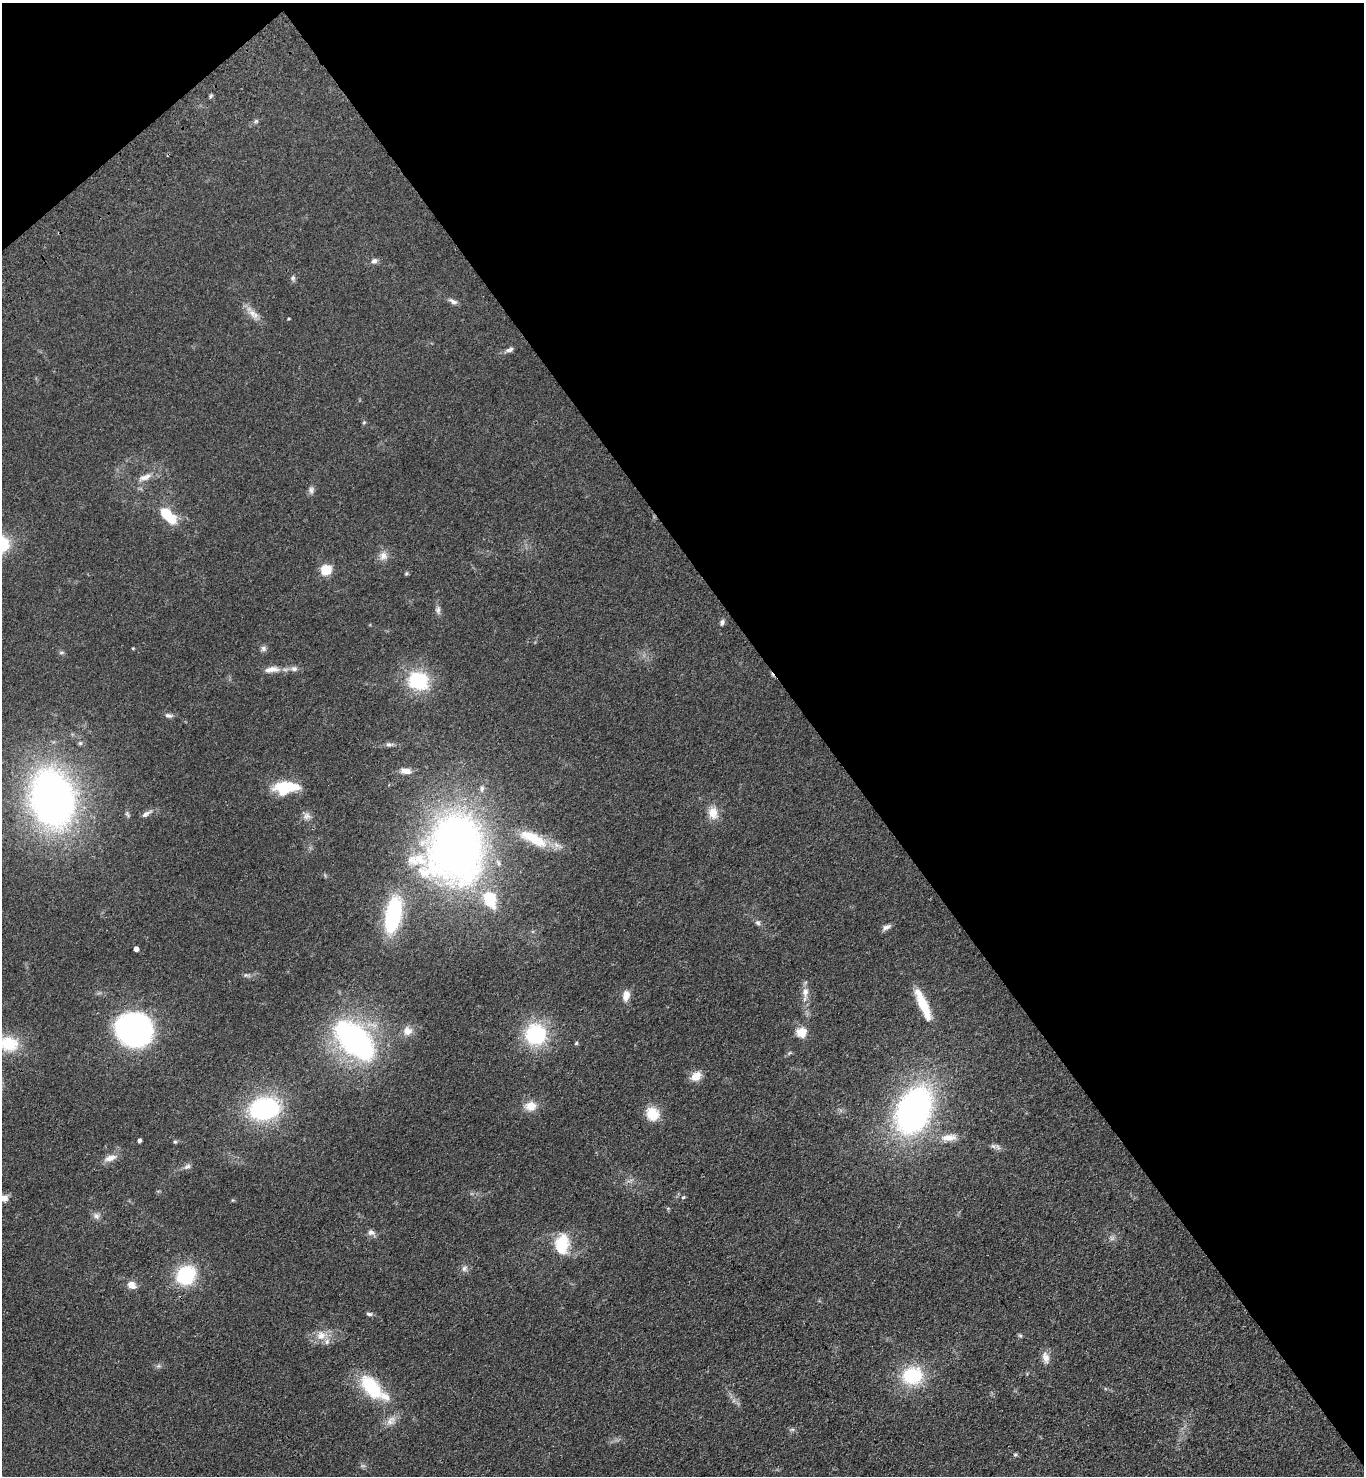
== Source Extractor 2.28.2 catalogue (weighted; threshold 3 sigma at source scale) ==
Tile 3 of 4 x 4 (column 3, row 1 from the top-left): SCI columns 3098-4459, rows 4519-5992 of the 6055 x 6086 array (HDU 1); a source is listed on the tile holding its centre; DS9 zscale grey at full resolution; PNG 1366 x 1478 px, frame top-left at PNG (2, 3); no overlay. Shown black and unused: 41% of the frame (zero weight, under 3 of 4 exposures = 6% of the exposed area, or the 3 px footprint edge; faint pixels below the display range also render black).
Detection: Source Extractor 2.28.2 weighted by HDU 2 'WHT'; one run over the whole footprint, this tile lists its part. Background 0.0995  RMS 0.0068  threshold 0.0306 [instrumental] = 3 sigma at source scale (4.5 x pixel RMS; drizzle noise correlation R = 1.50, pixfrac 1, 0.05/0.05 arcsec/px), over >= 5 px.
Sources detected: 79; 1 inside a brighter object's white glare — not listed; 1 inside a brighter listed object's ellipse — not listed separately; the other 77 listed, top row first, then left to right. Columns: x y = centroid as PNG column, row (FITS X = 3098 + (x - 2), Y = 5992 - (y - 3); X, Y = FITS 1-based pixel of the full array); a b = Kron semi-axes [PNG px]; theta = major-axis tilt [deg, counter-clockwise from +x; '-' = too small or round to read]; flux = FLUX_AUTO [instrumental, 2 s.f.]
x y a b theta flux
210 96 6 4 87 1
256 121 6 5 - 1.2
374 261 8 7 - 2.4
293 278 7 5 70 1.5
453 301 13 6 -26 2.6
253 314 18 9 -42 6.4
289 319 3 2 - 0.68
509 350 11 5 17 2.3
364 422 5 4 - 0.85
145 477 21 8 21 6.3
311 490 9 6 -87 2.3
167 515 19 9 -45 27
383 556 12 11 - 4.9
326 570 6 5 - 53
406 573 5 4 - 0.89
438 610 11 6 86 2.4
722 622 9 5 74 1.8
263 648 8 7 - 2
61 653 8 4 1 1.2
271 669 23 8 6 6.8
294 669 9 7 8 2.6
418 681 15 13 -17 48
168 715 11 6 -9 2.2
389 744 10 6 0 2.1
405 771 13 7 -6 5
285 787 23 12 6 31
482 789 9 6 84 2.2
52 798 45 33 -76 380
713 813 17 12 -78 8.7
146 814 16 6 31 2.9
307 816 11 9 1 3.5
533 838 42 14 -28 25
455 847 58 49 71 520
490 899 16 12 -66 31
393 915 33 14 78 69
758 923 8 6 -32 1.7
886 927 11 5 29 2.8
136 949 4 4 - 3.6
246 975 8 5 0 1.5
805 992 15 8 87 5.4
626 995 13 8 80 6
923 1005 39 9 -66 22
134 1030 23 18 -18 230
407 1031 13 11 13 5.9
801 1032 13 12 - 7.8
535 1034 20 19 - 55
355 1040 37 21 -44 190
576 1043 5 4 - 0.91
8 1044 22 16 -11 26
696 1076 13 10 37 7.6
530 1106 15 12 4 8.4
264 1109 19 13 10 120
914 1110 33 21 66 280
652 1114 17 15 -57 13
949 1137 23 10 5 8
139 1141 4 4 - 2
175 1142 5 5 - 0.95
993 1146 8 5 -43 1.8
110 1158 19 8 19 5.5
187 1166 11 5 28 2.2
683 1197 6 3 -17 0.86
2 1198 15 7 11 5.2
96 1216 9 8 - 2.9
371 1232 10 7 -11 3
562 1244 27 18 85 23
464 1268 9 7 54 2.5
186 1275 17 15 44 48
131 1285 12 9 -31 5.3
369 1314 8 5 -9 1.5
321 1335 14 14 - 8.6
1020 1336 7 4 -2 1
1046 1357 17 9 -79 5.1
912 1376 25 22 11 36
371 1387 32 17 -49 39
391 1421 15 10 47 5.8
792 1429 7 4 0 1.2
1015 1454 5 4 - 1
Isophote crosses this tile's border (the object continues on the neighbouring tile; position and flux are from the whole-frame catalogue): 2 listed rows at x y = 8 1044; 2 1198